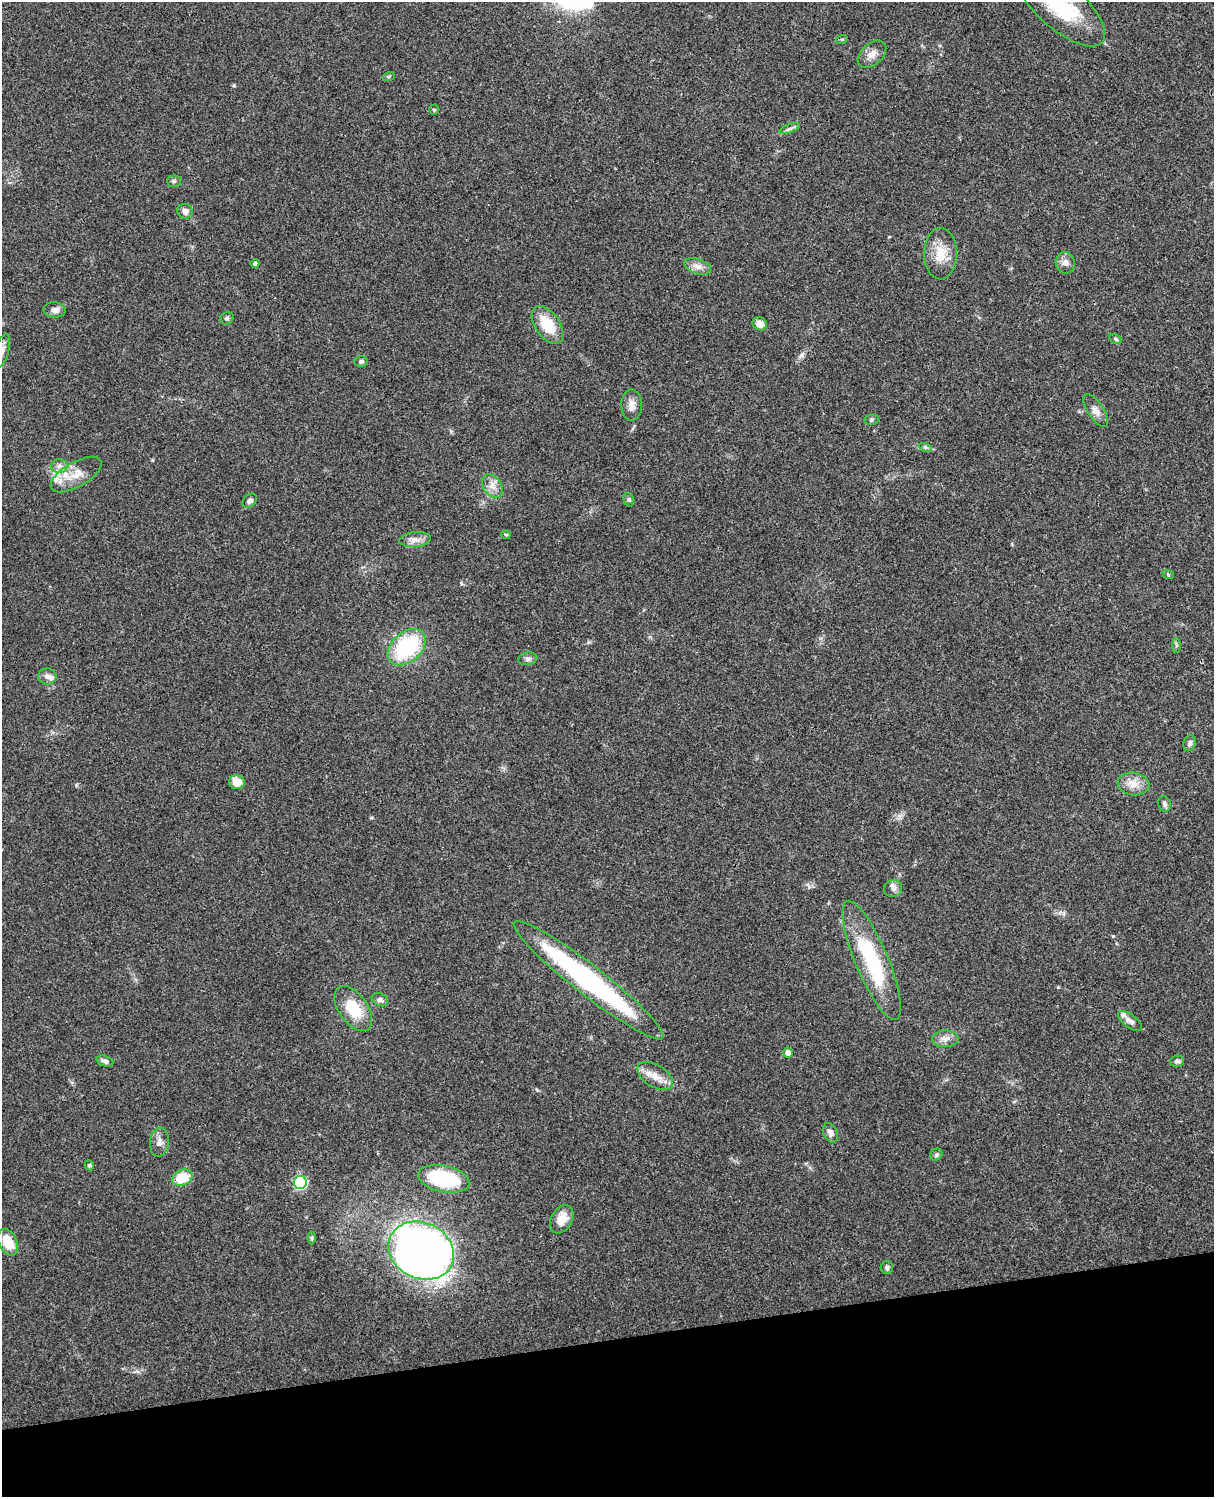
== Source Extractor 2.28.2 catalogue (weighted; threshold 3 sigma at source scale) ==
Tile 10 of 4 x 3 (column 2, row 3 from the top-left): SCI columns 1331-2542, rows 164-1658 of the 5088 x 4926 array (HDU 1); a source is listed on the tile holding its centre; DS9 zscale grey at full resolution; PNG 1216 x 1499 px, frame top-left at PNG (2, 2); each listed source drawn as its Kron ellipse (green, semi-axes under 4 px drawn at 4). Shown black and unused: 10% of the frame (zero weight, under 3 of 4 exposures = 6% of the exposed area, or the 3 px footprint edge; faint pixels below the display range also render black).
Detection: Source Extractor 2.28.2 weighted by HDU 2 'WHT'; one run over the whole footprint, this tile lists its part. Background 0.0793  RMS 0.0058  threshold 0.0261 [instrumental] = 3 sigma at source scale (4.5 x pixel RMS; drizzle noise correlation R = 1.50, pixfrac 1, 0.05/0.05 arcsec/px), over >= 5 px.
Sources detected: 66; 4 inside a brighter listed object's ellipse — not listed separately; the other 62 listed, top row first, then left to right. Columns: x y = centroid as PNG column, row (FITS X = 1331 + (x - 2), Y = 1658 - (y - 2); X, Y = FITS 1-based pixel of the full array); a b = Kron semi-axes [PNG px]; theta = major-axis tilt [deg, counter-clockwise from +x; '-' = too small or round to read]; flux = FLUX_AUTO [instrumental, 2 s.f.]
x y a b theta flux
1061 6 55 23 -41 44
842 39 6 4 18 0.65
872 54 16 10 42 4.8
389 76 6 4 18 0.72
434 110 5 4 - 0.63
790 129 10 3 21 1.5
174 181 7 5 0 1.2
185 211 8 7 - 3
940 254 25 16 90 12
1065 263 11 9 -78 3.2
255 264 4 4 - 1.5
698 266 14 7 -20 3.7
55 310 11 7 -6 3.1
227 318 7 5 23 1.3
760 324 7 6 - 5.3
547 325 21 12 -55 17
1116 339 6 4 -28 0.96
2 351 17 7 73 3.3
361 361 6 5 - 1.3
631 405 16 10 -89 4.5
1096 411 19 8 -57 3.9
871 420 7 5 7 1
925 447 7 4 -18 1
59 466 8 7 - 2.5
76 474 28 12 30 10
492 486 13 9 -57 4.5
629 500 7 5 -74 1.1
250 501 8 6 43 2.1
506 535 4 4 - 0.75
415 539 16 7 6 3.8
1168 574 6 3 -20 0.65
1176 646 7 4 -90 1
407 647 22 15 41 46
528 659 9 6 10 1.7
47 676 9 8 - 2.5
1190 743 8 6 74 1.7
237 782 8 7 - 7.8
1133 784 16 11 -7 6.3
1164 804 8 6 -75 1.6
893 888 9 8 - 2.5
872 960 64 16 -67 52
588 980 94 15 -38 130
380 1000 8 6 -25 2
353 1008 26 14 -55 19
1130 1021 14 6 -37 2.7
945 1039 13 8 1 3.6
788 1053 5 5 - 3.2
105 1061 9 5 -18 2.3
1177 1061 7 5 9 1.6
655 1076 20 11 -32 7.3
830 1133 10 7 -63 2.7
159 1142 14 9 85 3.7
936 1155 6 5 - 1.1
89 1165 5 4 - 0.88
182 1178 11 8 24 15
444 1179 26 13 -12 46
300 1183 6 6 - 71
562 1219 15 10 60 7.7
311 1238 6 4 -90 0.85
8 1242 14 9 -62 13
421 1251 34 28 -26 420
887 1268 6 6 - 1.3
Isophote crosses this tile's border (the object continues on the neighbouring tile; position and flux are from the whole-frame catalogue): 2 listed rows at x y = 1061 6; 2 351
Unlisted compact peaks at least as high as the median listed source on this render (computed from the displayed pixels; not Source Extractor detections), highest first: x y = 801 355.